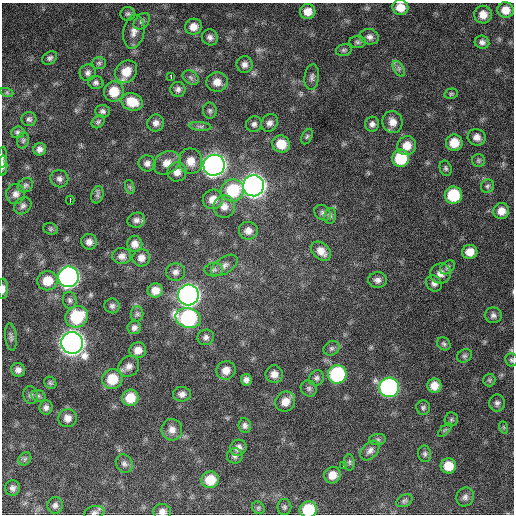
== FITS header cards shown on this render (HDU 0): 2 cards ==
NAXIS1  =                  512 / Axis length
NAXIS2  =                  512 / Axis length

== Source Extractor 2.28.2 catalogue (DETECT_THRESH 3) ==
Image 512 x 512 px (HDU 0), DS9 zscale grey, 1 PNG px = 1 image px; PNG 516 x 516 px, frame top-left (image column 1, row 512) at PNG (2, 3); each listed source drawn as its Kron ellipse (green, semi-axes under 4 px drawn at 4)
Background 854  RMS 25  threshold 75.4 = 3 sigma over >= 5 px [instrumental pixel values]
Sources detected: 157; all 157 listed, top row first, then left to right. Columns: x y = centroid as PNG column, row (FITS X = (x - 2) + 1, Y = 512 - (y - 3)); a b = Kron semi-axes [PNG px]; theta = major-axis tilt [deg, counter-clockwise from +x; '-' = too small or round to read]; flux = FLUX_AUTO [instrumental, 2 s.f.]
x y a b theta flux
400 7 8 7 - 2.1e+04
506 10 8 7 - 2.0e+04
308 12 8 7 - 1.8e+04
128 14 7 7 - 4.2e+03
483 15 9 8 - 1.6e+04
142 21 9 6 48 5.3e+03
193 27 8 8 - 1.5e+04
134 32 17 10 79 1.4e+04
210 37 8 7 - 6.9e+03
369 37 10 7 -11 7.1e+03
357 42 8 6 -3 4.4e+03
482 42 7 6 - 6.0e+03
344 50 8 6 15 3.6e+03
50 58 8 6 35 4.6e+03
99 63 7 6 - 3.9e+03
244 64 8 8 - 8.0e+03
399 69 8 5 -60 4.3e+03
126 72 12 10 48 2.8e+04
88 73 8 8 - 6.2e+03
171 77 3 2 - 3.3e+03
191 77 9 6 -36 4.9e+03
312 77 13 7 84 6.7e+03
96 82 8 6 -12 4.9e+03
217 82 10 9 - 1.5e+04
178 89 7 7 - 6.0e+03
114 91 10 10 - 3.4e+04
7 93 7 4 -19 2.5e+03
451 94 7 5 13 3.0e+03
132 102 11 8 -19 3.2e+04
103 111 7 6 - 4.9e+03
210 111 8 7 - 4.1e+03
29 119 7 7 - 4.5e+03
98 122 7 5 44 3.4e+03
393 122 11 10 - 1.5e+04
156 123 8 8 - 8.0e+03
269 123 9 7 58 7.9e+03
254 124 8 7 - 5.6e+03
372 124 7 7 - 6.5e+03
200 126 11 4 -5 4.8e+03
18 132 7 6 - 4.0e+03
307 136 8 5 63 3.5e+03
477 137 9 8 - 1.0e+04
23 140 8 6 74 3.5e+03
454 143 8 8 - 2.6e+04
281 144 9 8 - 3.1e+04
407 146 10 9 - 2.1e+04
40 149 6 6 - 7.5e+03
2 157 11 3 85 3.1e+03
401 158 8 8 - 7.6e+04
478 160 6 6 - 3.2e+03
191 161 13 11 -79 2.2e+04
147 163 8 8 - 7.5e+03
167 163 14 11 30 1.6e+04
214 165 10 10 - 1.5e+06
3 166 10 4 89 6.3e+03
446 168 8 5 -70 3.6e+03
177 172 9 9 - 1.3e+04
59 179 9 8 - 7.0e+03
25 185 8 6 36 4.6e+03
253 186 10 10 - 1.6e+06
487 186 7 6 - 3.8e+03
130 187 7 4 -71 3.2e+03
233 190 11 11 - 8.3e+04
16 194 10 9 - 9.0e+03
97 195 9 6 74 4.7e+03
453 195 8 8 - 7.5e+04
213 199 10 9 - 1.9e+04
70 200 4 2 - 5.6e+03
23 206 9 7 43 6.0e+03
224 207 11 10 - 1.5e+04
501 211 8 8 - 1.6e+04
323 213 9 7 -36 5.4e+03
330 216 8 6 78 4.7e+03
136 220 9 7 13 6.9e+03
50 229 7 5 -20 3.5e+03
248 231 9 9 - 1.1e+04
89 242 8 8 - 9.0e+03
135 244 8 7 - 1.1e+04
321 251 11 8 -43 1.6e+04
470 252 7 7 - 1.8e+04
122 256 9 8 - 8.8e+03
141 258 9 8 - 1.1e+04
224 265 15 8 33 9.7e+03
447 267 8 5 39 4.5e+03
214 270 9 6 1 5.5e+03
175 272 9 8 - 7.9e+03
440 273 10 10 - 1.4e+04
69 277 10 10 - 8.2e+05
377 280 9 8 - 7.6e+03
47 281 10 9 - 3.1e+04
434 283 8 7 - 6.1e+03
3 289 10 5 89 8.1e+03
155 290 7 7 - 1.5e+04
188 295 10 10 - 1.3e+06
70 300 8 6 -74 4.7e+03
112 306 7 7 - 4.9e+03
137 314 7 6 - 4.3e+03
493 315 8 7 - 5.9e+03
77 317 11 10 - 8.1e+04
188 318 13 10 -14 2.3e+05
134 327 7 6 - 6.2e+03
11 337 13 5 -83 4.8e+03
206 337 8 7 - 6.0e+03
72 343 11 10 - 1.9e+06
444 344 7 6 - 3.6e+03
332 348 8 6 29 4.8e+03
138 350 8 8 - 1.3e+04
464 356 8 6 29 3.9e+03
512 360 7 6 - 3.2e+03
129 366 11 9 43 1.1e+04
18 370 7 7 - 8.0e+03
226 370 10 9 - 1.5e+04
274 374 9 8 - 1.2e+04
337 374 9 9 - 1.7e+05
316 378 8 7 - 4.6e+03
112 379 10 10 - 4.2e+04
246 380 6 5 - 6.7e+03
489 380 6 6 - 3.1e+03
50 383 6 5 - 3.0e+03
434 386 7 7 - 1.7e+04
389 387 10 10 - 4.7e+05
309 388 8 7 - 4.7e+03
182 394 9 7 0 7.6e+03
31 395 9 7 -75 5.2e+03
38 396 7 5 -21 3.8e+03
130 398 8 8 - 3.2e+04
285 402 10 9 - 1.8e+04
497 403 8 8 - 5.8e+03
46 408 7 6 - 6.3e+03
423 408 7 7 - 4.0e+03
67 418 9 9 - 1.2e+04
451 419 7 6 - 3.4e+03
245 425 7 6 - 5.3e+03
503 427 6 4 -70 2.3e+03
172 430 11 10 - 1.2e+04
445 430 8 3 45 2.4e+03
378 439 8 5 5 3.7e+03
238 448 8 7 - 9.4e+03
370 451 11 7 48 7.9e+03
425 454 8 6 -81 4.3e+03
235 456 8 7 - 5.3e+03
25 459 7 5 46 3.8e+03
349 462 8 5 -85 3.6e+03
124 464 9 8 - 6.7e+03
343 465 3 3 - 2.2e+04
448 466 8 7 - 2.9e+04
332 475 8 8 - 1.8e+04
210 480 9 8 - 3.4e+04
12 488 8 7 - 5.6e+03
465 497 9 8 - 7.0e+03
404 501 8 6 29 3.8e+03
55 505 8 7 - 5.9e+03
284 507 8 7 - 3.9e+03
258 508 7 5 -45 3.3e+03
308 510 8 8 - 6.4e+04
162 512 9 7 -13 9.3e+03
94 513 10 6 12 4.9e+03
At the frame edge (FLAGS 8, measured only in part): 8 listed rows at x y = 400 7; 2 157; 3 166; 3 289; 512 360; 308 510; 162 512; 94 513